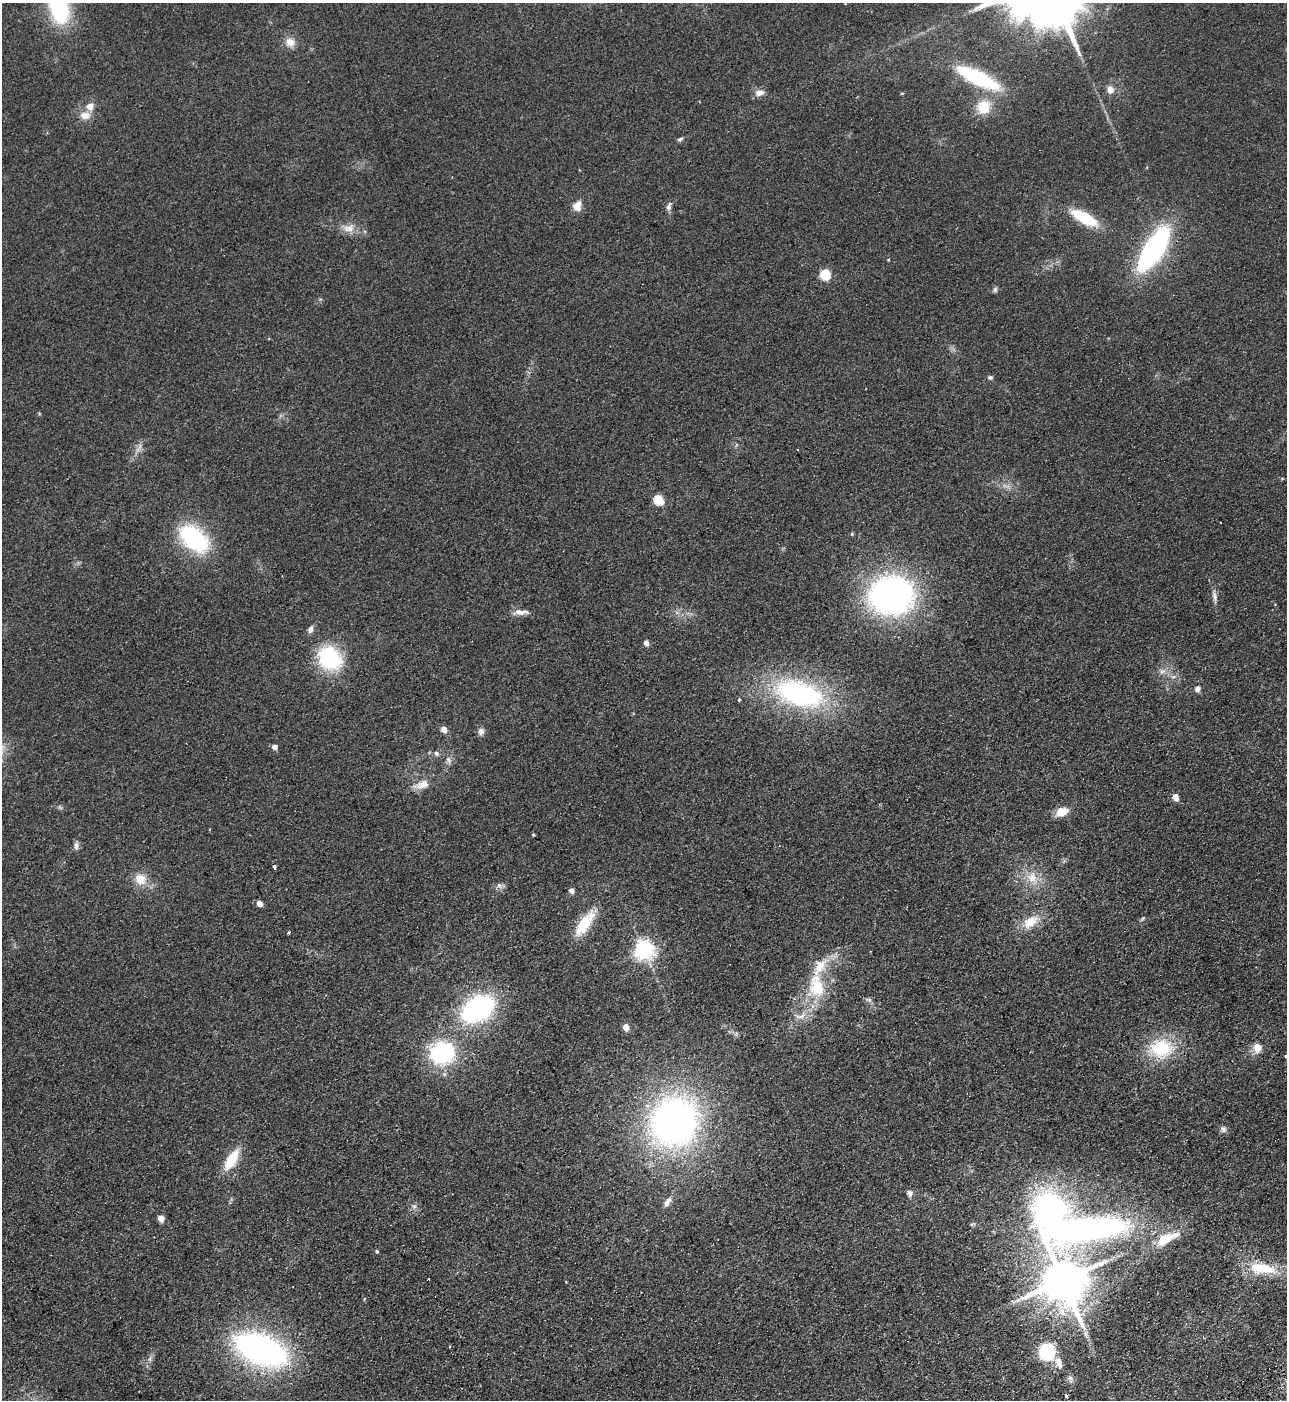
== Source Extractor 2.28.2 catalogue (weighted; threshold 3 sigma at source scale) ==
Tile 6 of 4 x 4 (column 2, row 2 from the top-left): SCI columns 1468-2752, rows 2852-4249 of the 5634 x 5702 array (HDU 1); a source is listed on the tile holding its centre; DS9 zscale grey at full resolution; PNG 1289 x 1402 px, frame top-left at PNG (2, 3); no overlay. Shown black and unused: <1% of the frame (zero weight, under 2 of 3 exposures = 3% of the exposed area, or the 3 px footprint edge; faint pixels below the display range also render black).
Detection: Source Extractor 2.28.2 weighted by HDU 2 'WHT'; one run over the whole footprint, this tile lists its part. Background 0.113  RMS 0.011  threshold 0.0487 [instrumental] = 3 sigma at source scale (4.5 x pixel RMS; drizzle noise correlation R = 1.50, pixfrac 1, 0.05/0.05 arcsec/px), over >= 5 px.
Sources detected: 89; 1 too faint to see at this stretch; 4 cosmic-ray / hot-pixel residue — not listed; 3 inside a brighter listed object's ellipse — not listed separately; the other 81 listed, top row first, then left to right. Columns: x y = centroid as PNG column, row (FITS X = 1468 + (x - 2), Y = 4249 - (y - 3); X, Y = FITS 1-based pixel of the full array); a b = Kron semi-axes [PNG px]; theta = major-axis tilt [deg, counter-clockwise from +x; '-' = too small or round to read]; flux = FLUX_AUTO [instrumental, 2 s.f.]
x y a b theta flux
845 3 3 2 - 0.9
59 8 31 19 -73 98
290 42 13 12 - 9.9
978 78 40 12 -26 110
1110 90 11 9 -76 6.7
759 93 13 8 8 6.5
90 106 7 7 - 11
984 107 16 15 - 25
85 115 15 11 -2 9.6
680 139 8 5 17 2.1
577 206 13 11 75 9.2
669 206 11 6 76 3.8
1084 218 29 10 -29 46
349 228 18 10 14 11
1154 249 31 11 58 310
825 275 6 5 - 77
995 290 8 5 75 2.1
990 377 7 6 - 2.3
659 500 6 5 - 64
852 534 4 4 - 1.7
194 539 28 18 -42 120
891 595 31 27 5 430
1214 596 18 6 -80 5.5
519 612 16 8 1 7.8
310 629 9 6 67 4.3
646 643 5 4 - 6.3
330 658 23 18 -44 94
1162 671 9 7 50 4.9
1197 689 7 6 - 4.7
799 694 51 26 -15 190
739 700 4 3 - 1.9
444 729 5 4 - 13
481 731 9 8 - 4.7
275 747 5 4 - 8
436 753 7 6 - 2.8
448 760 8 5 -71 3.1
423 785 17 10 21 12
1175 797 5 4 - 16
1062 812 14 9 20 15
533 834 3 3 - 1.3
76 846 11 6 87 4
274 867 5 3 - 4.1
1032 877 18 14 -67 19
140 879 17 15 -53 16
499 885 8 7 - 3.9
572 890 5 5 - 6.3
259 903 5 4 - 10
1143 918 8 3 50 1.5
1030 922 22 12 37 20
585 923 37 12 54 34
289 932 3 3 - 4.9
644 950 7 7 - 570
817 986 34 21 -80 48
869 1000 7 4 89 2
478 1008 26 17 31 210
802 1016 13 6 36 7.5
626 1027 5 4 - 15
1257 1047 6 5 - 20
1161 1048 29 24 -5 57
442 1053 22 19 9 120
1286 1056 3 3 - 2.5
674 1121 40 36 62 510
1223 1129 9 8 - 3.5
231 1159 19 9 59 36
909 1193 8 7 - 4.3
667 1202 16 6 60 5.9
414 1206 7 6 - 3.1
161 1218 5 4 - 15
1090 1229 104 37 10 420
377 1251 5 4 - 1.6
1262 1268 43 16 -8 42
428 1279 2 2 - 1.1
1063 1280 14 11 -69 5600
566 1282 4 3 - 2.3
1086 1334 11 4 -85 3.6
449 1347 3 2 - 1.1
261 1349 38 20 -22 410
1047 1352 11 10 - 86
1059 1362 16 8 -73 10
1070 1379 11 8 -62 4.2
1066 1396 4 3 - 21
Isophote crosses this tile's border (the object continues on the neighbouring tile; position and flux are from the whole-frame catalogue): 3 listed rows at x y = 845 3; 59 8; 1286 1056